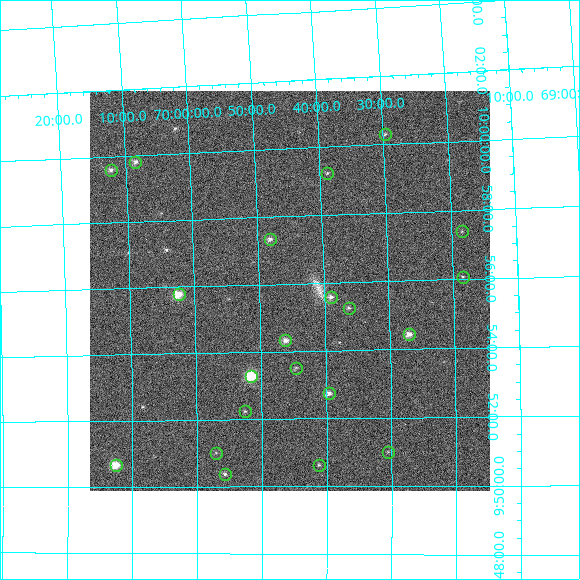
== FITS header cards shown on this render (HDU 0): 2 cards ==
NAXIS1  =                  400 / length of data axis 1
NAXIS2  =                  400 / length of data axis 2

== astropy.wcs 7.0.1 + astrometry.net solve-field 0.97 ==
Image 400 x 400 px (HDU 0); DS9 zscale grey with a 90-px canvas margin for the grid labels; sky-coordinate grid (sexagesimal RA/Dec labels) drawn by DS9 from the SOLVED WCS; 21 Tycho-2 reference stars matched to detected sources circled (green)
Header WCS: none
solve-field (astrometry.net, Tycho-2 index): SOLVED blind (the file carries no WCS)
Solved WCS: RA---TAN-SIP/DEC--TAN-SIP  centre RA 09:55:48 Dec +69:45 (148.95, +69.76 deg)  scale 9.27 arcsec/px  FOV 61.8' x 61.5'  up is +92 deg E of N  parity flipped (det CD > 0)
(file carries no celestial WCS; the grid is the blind solution)
Tycho-2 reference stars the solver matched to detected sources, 21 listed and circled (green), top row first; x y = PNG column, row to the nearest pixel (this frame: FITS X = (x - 90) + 1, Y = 400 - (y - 91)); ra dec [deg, ICRS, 3 dp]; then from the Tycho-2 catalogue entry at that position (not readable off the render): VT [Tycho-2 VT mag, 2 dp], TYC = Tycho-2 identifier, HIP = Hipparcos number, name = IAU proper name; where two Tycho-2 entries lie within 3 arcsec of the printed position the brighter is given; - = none
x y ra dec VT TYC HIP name
385 134 150.076 +69.494 11.18 4383-334-1 - -
135 162 149.953 +70.140 9.98 4386-562-1 - -
111 170 149.899 +70.204 10.18 4386-584-1 - -
327 173 149.809 +69.647 11.16 4383-134-1 - -
462 231 149.347 +69.306 11.36 4383-1121-1 - -
270 239 149.336 +69.802 9.95 4383-938-1 - -
463 277 149.017 +69.308 10.99 4383-698-1 - -
179 294 148.946 +70.041 8.53 4386-588-1 48691 -
331 297 148.896 +69.649 10.11 4383-2050-1 - -
349 308 148.812 +69.604 10.73 4383-1099-1 - -
409 334 148.612 +69.450 9.39 4383-338-1 48573 -
285 340 148.582 +69.769 9.74 4383-326-1 - -
296 368 148.380 +69.743 11.13 4383-547-1 - -
251 376 148.322 +69.859 8.05 4383-58-1 48486 -
329 393 148.186 +69.659 9.63 4383-298-1 - -
245 411 148.061 +69.876 10.98 4383-587-1 - -
388 452 147.751 +69.510 11.35 4383-668-1 - -
216 453 147.754 +69.952 11.07 4383-264-1 - -
116 465 147.666 +70.209 8.50 4386-586-1 48285 -
319 465 147.658 +69.687 10.96 4383-502-1 - -
225 474 147.593 +69.929 10.54 4383-529-1 - -